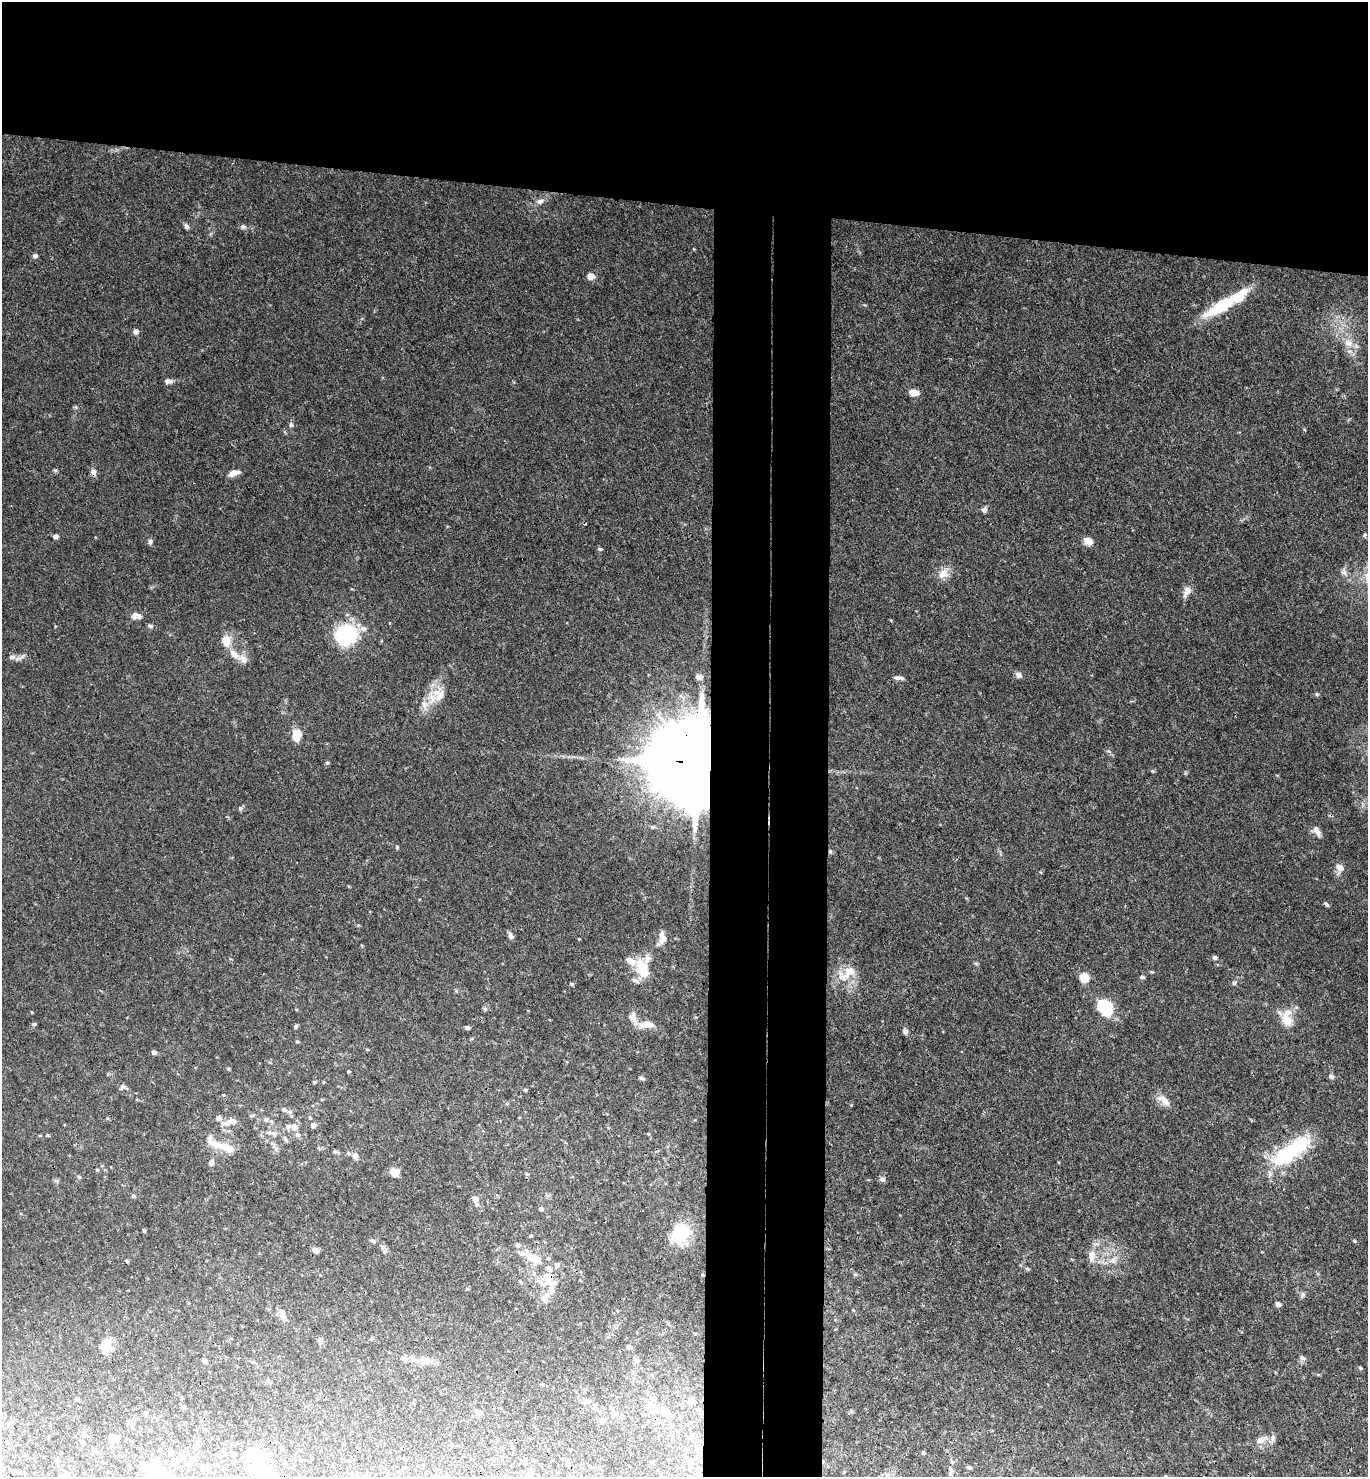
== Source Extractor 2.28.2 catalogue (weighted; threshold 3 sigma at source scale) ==
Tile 2 of 3 x 3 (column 2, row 1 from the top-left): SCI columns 1526-2891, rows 2961-4435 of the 4515 x 4442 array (HDU 1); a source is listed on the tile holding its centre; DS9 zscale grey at full resolution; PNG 1370 x 1479 px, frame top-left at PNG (2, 2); no overlay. Shown black and unused: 21% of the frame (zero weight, under 3 of 4 exposures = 6% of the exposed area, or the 3 px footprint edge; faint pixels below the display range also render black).
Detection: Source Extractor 2.28.2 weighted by HDU 2 'WHT'; one run over the whole footprint, this tile lists its part. Background 0.039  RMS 0.003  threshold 0.0133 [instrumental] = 3 sigma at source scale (4.5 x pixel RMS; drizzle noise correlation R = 1.50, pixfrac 1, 0.05/0.05 arcsec/px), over >= 5 px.
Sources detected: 180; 2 inside a brighter object's white glare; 2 cosmic-ray / hot-pixel residue — not listed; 16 inside a brighter listed object's ellipse — not listed separately; the other 160 listed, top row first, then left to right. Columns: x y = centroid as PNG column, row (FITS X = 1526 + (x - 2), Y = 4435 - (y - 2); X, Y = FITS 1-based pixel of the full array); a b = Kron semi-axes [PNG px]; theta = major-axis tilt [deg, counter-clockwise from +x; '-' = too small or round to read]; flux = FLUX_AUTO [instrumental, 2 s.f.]
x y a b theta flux
540 201 9 7 6 1.2
186 227 7 6 - 0.73
243 227 7 6 - 0.69
35 256 6 5 - 0.81
591 276 7 6 - 2.5
1220 307 54 11 32 13
136 332 6 6 - 0.98
1348 343 12 10 -17 2.7
168 381 9 6 2 1.1
914 393 10 7 -2 2.6
291 425 6 5 - 0.62
94 472 10 6 -85 1.3
234 473 12 6 20 2.1
984 510 8 7 - 0.81
1365 535 6 4 89 0.4
55 536 6 5 - 0.94
1088 541 10 7 -24 2.8
150 542 7 6 - 0.78
600 549 6 4 -9 0.53
1343 572 10 7 -75 1.2
943 573 15 11 33 2.9
1187 591 17 9 63 2
135 615 10 8 75 1.3
150 626 7 5 -3 0.61
364 628 9 7 -3 1.5
346 635 16 14 16 30
226 641 14 11 -77 3.6
234 654 15 9 -40 2.8
12 657 10 6 8 1.2
1018 675 8 7 - 1
699 677 10 8 -5 1.4
898 678 13 5 -6 1.1
1317 694 5 4 - 0.35
439 695 18 12 62 4.3
424 704 11 8 -81 1.8
297 735 11 8 85 5.6
327 763 5 4 - 0.38
697 763 26 19 -10 7600
240 808 6 5 - 0.51
1317 831 14 6 -61 1.7
397 847 5 3 - 0.32
830 851 6 4 -73 0.42
1339 867 10 8 -37 2
510 936 9 6 -82 0.86
662 939 14 9 55 2.1
1215 957 5 4 - 0.74
642 967 20 14 85 9.4
849 971 14 11 40 4.6
1084 977 8 7 - 5.8
1142 977 6 4 -17 0.5
1234 983 6 5 - 0.52
571 984 5 3 - 0.44
1104 1007 16 11 -50 17
485 1009 6 4 -45 0.45
632 1017 13 9 -73 2.4
1287 1020 16 12 -56 4.1
34 1024 5 5 - 0.43
646 1024 19 9 2 3.8
296 1026 6 4 74 0.44
467 1028 5 4 - 0.79
905 1031 7 6 - 0.74
297 1041 4 4 - 0.35
154 1052 5 4 - 0.84
228 1069 5 3 - 0.3
349 1071 4 3 - 0.29
1331 1076 6 5 - 0.87
642 1078 8 4 -17 0.54
315 1082 5 4 - 0.35
123 1087 6 5 - 0.67
525 1090 5 4 - 0.34
1164 1100 21 9 -39 2.6
284 1110 7 6 - 0.73
219 1118 8 8 - 1.2
310 1118 5 4 - 0.36
266 1119 6 6 - 0.73
228 1123 12 8 44 2.2
313 1125 6 6 - 1.2
294 1127 7 6 - 1.9
270 1133 8 6 -16 1.1
298 1135 7 6 - 0.84
272 1143 6 5 - 0.57
226 1148 27 10 -23 4.7
1290 1151 53 17 36 24
348 1153 5 5 - 0.49
355 1156 8 7 - 1.2
211 1163 7 6 - 1.1
97 1170 5 3 - 0.28
394 1172 7 6 - 5.2
527 1174 5 4 - 0.34
79 1177 5 5 - 0.44
882 1179 8 6 -19 0.77
56 1181 9 4 -18 0.49
133 1196 5 4 - 0.48
475 1200 12 6 -74 1.7
541 1208 5 4 - 0.64
144 1231 4 4 - 0.31
680 1233 26 18 44 11
373 1241 6 5 - 0.67
1354 1241 4 4 - 0.3
518 1245 7 6 - 0.96
382 1247 8 5 -28 0.89
316 1250 6 5 - 1.5
1092 1256 17 9 84 2.8
532 1258 21 10 -24 6.1
1112 1260 8 5 46 1
127 1261 5 3 - 0.3
557 1265 7 6 - 0.95
1027 1269 5 4 - 0.49
547 1277 13 9 -65 4.9
520 1281 6 4 -46 0.37
467 1289 5 3 - 0.28
1302 1295 9 4 80 0.58
545 1298 15 11 66 2.7
1278 1304 5 4 - 1.3
283 1316 16 7 -67 2
694 1333 5 3 - 0.36
320 1340 6 6 - 0.87
105 1347 19 12 86 3.6
629 1347 5 4 - 0.75
1302 1358 8 6 -28 0.84
204 1360 5 5 - 0.88
424 1362 10 8 49 1.5
1360 1368 5 4 - 0.39
633 1372 5 5 - 0.43
542 1384 5 3 - 0.37
77 1399 4 3 - 0.61
585 1401 8 6 -2 0.78
690 1401 12 11 - 2.3
184 1408 6 4 -6 0.43
594 1408 6 4 -72 0.49
653 1408 15 8 -46 3.7
851 1411 6 5 - 0.47
478 1413 7 6 - 1.5
614 1414 8 6 30 0.73
643 1414 3 3 - 0.3
601 1420 7 6 - 0.65
129 1422 6 5 - 0.59
150 1430 4 3 - 0.34
113 1438 5 5 - 4.3
1261 1440 13 8 34 2.2
82 1441 5 5 - 0.54
197 1445 11 5 65 0.86
282 1447 4 3 - 0.66
170 1452 7 5 -78 0.5
923 1453 5 3 - 0.41
217 1455 4 3 - 0.34
183 1456 10 8 67 1.5
257 1456 13 10 -47 12
57 1459 5 4 - 0.44
174 1460 8 7 - 1.1
692 1462 6 4 -70 0.48
652 1463 4 3 - 0.33
205 1467 8 7 - 0.94
969 1467 5 4 - 0.63
13 1470 4 3 - 0.23
530 1471 8 7 - 0.96
951 1471 11 5 -88 0.86
156 1475 18 14 86 19
65 1476 7 7 - 1.3
1165 1476 4 4 - 0.31
Overlapping masked pixels (flux is a lower limit): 3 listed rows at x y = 94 472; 697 763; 547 1277
Isophote crosses this tile's border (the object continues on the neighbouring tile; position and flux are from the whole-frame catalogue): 3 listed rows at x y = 156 1475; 65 1476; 1165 1476
Unlisted compact peaks at least as high as the median listed source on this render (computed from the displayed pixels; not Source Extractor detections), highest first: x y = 55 470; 1152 771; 358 925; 1108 751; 976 963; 456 991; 1152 972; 855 1274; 55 626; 1185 773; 47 1135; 1040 872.